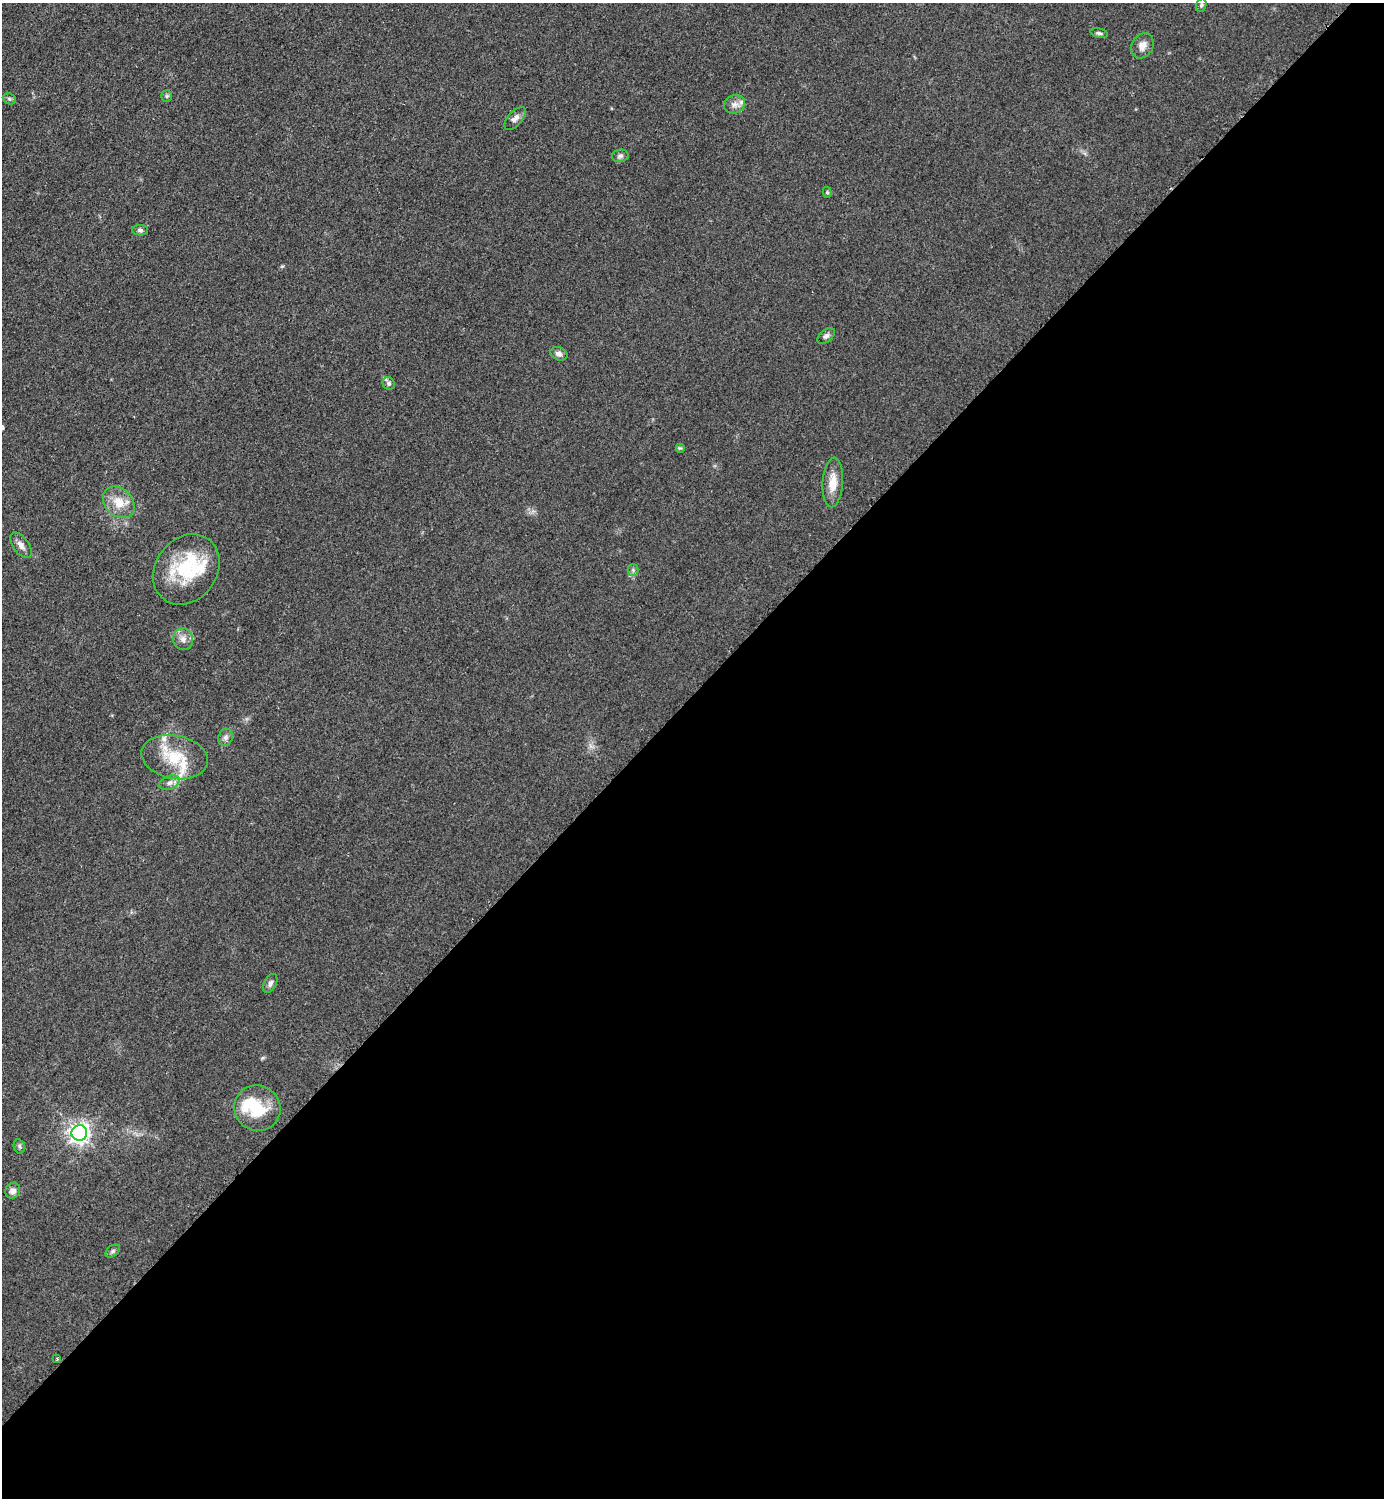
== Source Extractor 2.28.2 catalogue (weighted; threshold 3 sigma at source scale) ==
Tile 15 of 4 x 4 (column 3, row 4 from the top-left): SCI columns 3076-4457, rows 7-1502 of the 6005 x 6005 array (HDU 1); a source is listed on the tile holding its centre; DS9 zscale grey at full resolution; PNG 1386 x 1500 px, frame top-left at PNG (2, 3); each listed source drawn as its Kron ellipse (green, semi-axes under 4 px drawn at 4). Shown black and unused: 54% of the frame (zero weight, under 2 of 3 exposures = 1% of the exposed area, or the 3 px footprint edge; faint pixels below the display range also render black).
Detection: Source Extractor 2.28.2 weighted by HDU 2 'WHT'; one run over the whole footprint, this tile lists its part. Background 0.0784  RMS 0.0081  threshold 0.0367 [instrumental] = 3 sigma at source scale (4.5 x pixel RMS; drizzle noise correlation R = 1.50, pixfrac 1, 0.05/0.05 arcsec/px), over >= 5 px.
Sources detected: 35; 1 inside a brighter object's white glare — neither listed nor drawn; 4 inside a brighter listed object's ellipse — not listed separately; the other 30 listed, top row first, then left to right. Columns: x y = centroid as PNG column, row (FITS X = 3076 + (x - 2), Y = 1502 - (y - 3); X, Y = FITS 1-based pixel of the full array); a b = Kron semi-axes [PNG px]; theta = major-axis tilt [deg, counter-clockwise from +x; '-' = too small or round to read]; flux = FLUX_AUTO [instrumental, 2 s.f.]
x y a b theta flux
1201 5 7 5 69 1.5
1099 33 9 4 -11 1.9
1142 46 13 10 59 6.3
167 96 6 5 - 1.4
9 99 7 5 -22 1.4
734 104 11 9 23 5
515 118 14 7 48 4.1
620 156 8 6 9 2.3
827 192 5 4 - 1.3
140 230 8 5 -1 1.9
826 336 10 6 38 2.6
559 354 9 6 -24 3.4
389 383 6 6 - 2
680 448 5 5 - 1
833 482 25 10 86 13
119 502 18 13 -45 14
21 545 15 7 -54 4.7
186 569 37 30 53 56
633 570 5 5 - 1.5
183 639 11 10 - 5.2
225 737 8 7 - 3.1
175 757 33 21 -11 32
169 783 11 6 24 3.7
270 983 10 6 64 2.9
257 1108 23 22 - 30
79 1133 8 7 - 500
19 1146 7 5 -77 1.7
13 1191 8 7 - 4.1
113 1251 8 5 37 1.8
57 1359 3 3 - 0.94